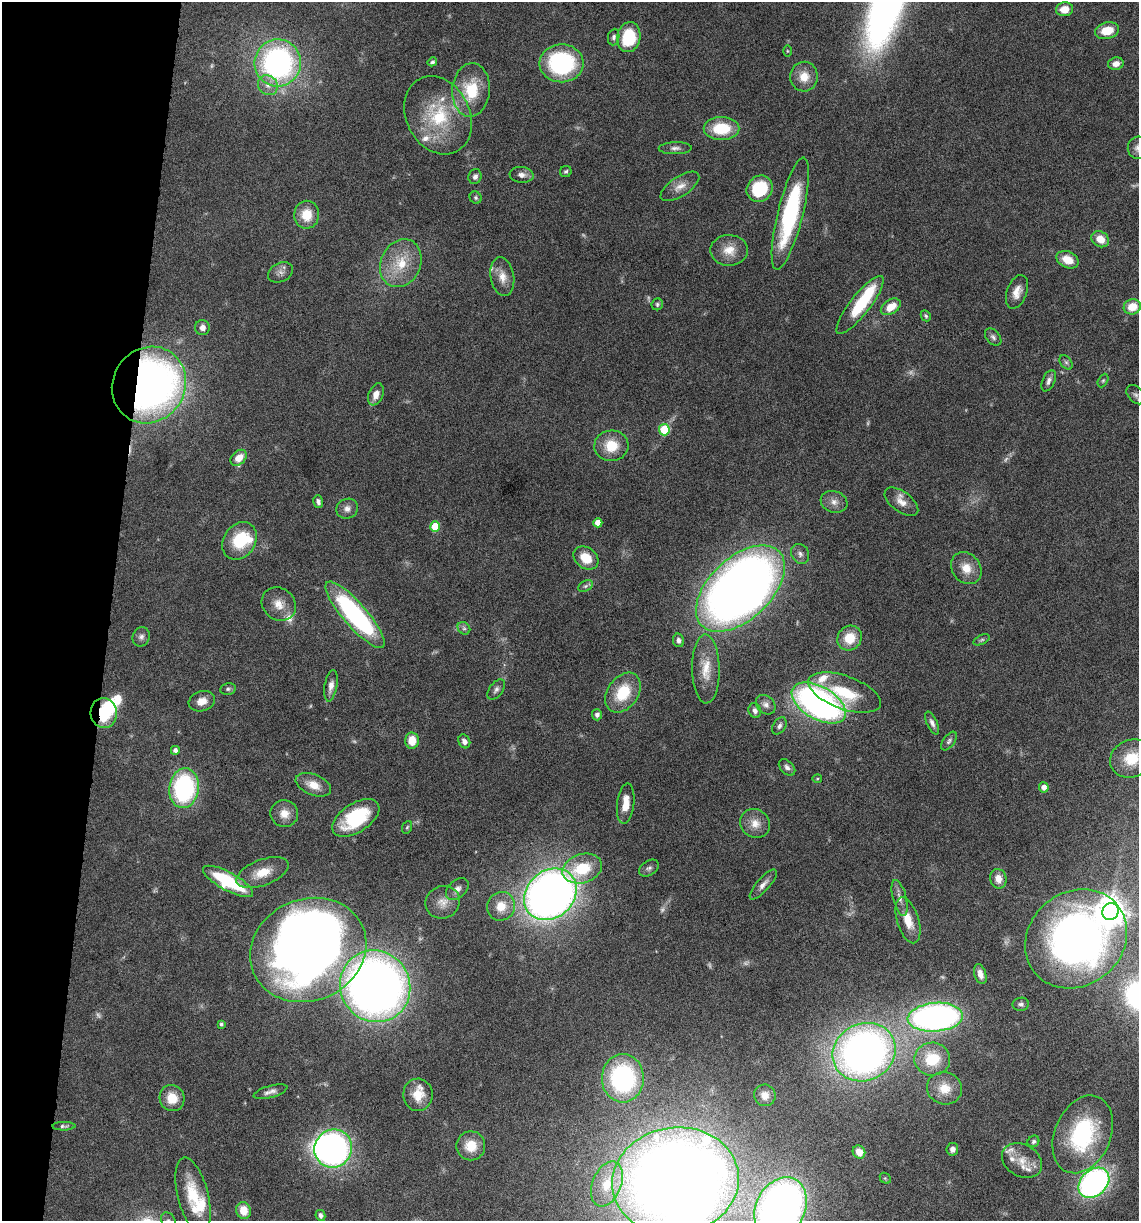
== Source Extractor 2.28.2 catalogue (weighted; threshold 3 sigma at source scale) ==
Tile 9 of 4 x 4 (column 1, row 3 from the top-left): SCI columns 237-1373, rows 1221-2439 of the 4903 x 4881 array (HDU 1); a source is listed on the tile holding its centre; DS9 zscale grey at full resolution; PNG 1141 x 1223 px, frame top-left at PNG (2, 2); each listed source drawn as its Kron ellipse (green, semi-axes under 4 px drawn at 4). Shown black and unused: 10% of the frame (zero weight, under 10 of 20 exposures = <1% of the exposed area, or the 3 px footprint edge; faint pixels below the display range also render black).
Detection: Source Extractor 2.28.2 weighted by HDU 2 'WHT'; one run over the whole footprint, this tile lists its part. Background 0.0404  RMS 0.0025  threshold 0.0103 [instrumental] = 3 sigma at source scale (4.09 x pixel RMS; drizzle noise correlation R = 1.36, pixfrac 0.8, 0.05/0.05 arcsec/px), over >= 5 px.
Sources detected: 173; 14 too faint to see at this stretch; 5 inside a brighter object's white glare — neither listed nor drawn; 14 inside a brighter listed object's ellipse — not listed separately; the other 140 listed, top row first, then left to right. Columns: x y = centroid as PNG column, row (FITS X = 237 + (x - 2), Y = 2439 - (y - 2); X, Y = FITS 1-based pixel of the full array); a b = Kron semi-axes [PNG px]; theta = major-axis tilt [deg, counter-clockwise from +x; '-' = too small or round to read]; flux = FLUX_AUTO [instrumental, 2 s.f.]
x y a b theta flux
1065 9 8 7 - 3.2
1107 31 12 8 13 4.7
614 37 8 5 82 0.66
629 37 15 11 80 11
787 51 6 4 -89 0.28
432 62 5 4 - 0.5
278 63 23 23 - 61
561 63 22 19 1 27
1116 64 8 6 13 1.8
804 77 15 14 - 3.6
268 85 10 9 - 1.7
471 90 27 18 85 10
438 115 41 31 -63 16
721 129 18 11 0 9.2
675 148 16 6 1 1.1
1138 148 11 10 - 1.4
566 171 6 5 - 0.44
522 175 12 8 -5 1.3
475 177 7 6 - 0.86
680 186 22 9 34 2.4
760 189 14 12 48 11
476 198 6 5 - 0.44
790 214 57 12 76 28
306 215 14 12 88 5
1100 239 9 7 -33 3.1
729 250 19 15 -1 3.9
1068 260 11 8 -25 3.7
401 263 25 20 64 8
281 272 13 9 27 1.2
502 277 19 11 -80 2.8
1017 292 17 10 70 2.5
657 304 6 5 - 0.42
860 305 36 10 52 12
891 307 11 7 34 3.8
1132 307 9 7 17 4.2
926 316 6 4 -62 0.44
202 327 7 7 - 1.3
993 337 10 6 -48 0.76
1066 362 8 5 -53 0.59
1103 380 7 4 63 0.36
1049 381 11 6 66 1
149 385 39 36 55 170
376 394 11 7 67 2
1136 395 11 7 -49 0.91
664 430 5 5 - 12
611 446 17 15 4 6.2
239 458 9 6 45 2.9
318 501 6 4 -73 0.82
834 502 14 10 -18 1.9
901 502 19 10 -37 2.5
347 509 11 9 25 1.4
598 523 4 4 - 2.3
435 526 5 5 - 8.4
240 541 20 16 57 10
800 554 10 8 -57 1.1
586 558 13 10 -38 4.8
966 568 17 14 -52 3.6
585 586 8 5 27 0.54
740 589 53 31 43 250
279 604 18 16 -39 3.4
355 615 43 12 -49 44
464 628 7 5 -43 0.57
141 637 10 8 67 1
850 638 13 11 46 5.5
678 640 7 5 -77 0.84
982 640 8 4 26 0.49
706 669 34 13 -89 5.3
331 686 16 6 79 1.8
228 689 8 5 10 0.56
496 690 12 6 54 0.86
844 692 38 16 -20 10
623 693 22 15 55 9.5
202 701 13 10 16 2.2
819 703 30 16 -30 92
766 705 11 8 -43 1.2
755 711 7 6 - 1
104 713 15 13 -84 9.1
597 715 5 5 - 0.86
932 723 12 5 -66 0.96
779 726 9 6 59 0.78
412 741 8 7 - 4.5
464 741 7 5 -61 0.99
949 741 11 5 53 0.73
175 750 4 4 - 1.1
1132 758 22 18 23 7.7
787 767 10 6 -46 0.89
817 779 5 4 - 0.26
313 785 19 10 -22 3.3
1044 787 5 5 - 1.6
184 788 20 14 82 36
626 804 20 8 84 3.3
284 814 14 13 - 2.9
356 818 26 14 33 15
755 823 15 14 - 3
407 827 6 5 - 0.34
649 868 11 7 33 0.86
582 869 20 14 17 10
262 873 27 13 21 4.8
998 879 10 8 -76 2.1
228 881 28 9 -28 16
763 884 19 6 49 1.5
457 889 13 8 42 1.3
550 894 28 23 42 200
900 898 18 6 -75 1.6
443 902 17 16 - 2.8
501 906 14 13 - 4.2
1110 912 9 8 - 360
908 920 24 11 -73 4.5
1076 939 53 46 39 130
308 950 59 51 23 250
980 974 10 6 -74 1.6
375 986 36 34 -55 210
1021 1004 8 6 9 0.74
935 1017 27 14 4 97
221 1024 3 3 - 0.51
864 1052 32 28 27 150
932 1059 18 16 1 8.3
623 1078 24 21 -90 38
944 1088 18 16 -17 4.4
270 1092 17 6 15 1.2
418 1095 16 14 -88 4.4
765 1095 11 10 - 2
172 1098 13 12 - 4.2
64 1126 11 4 1 0.53
1083 1134 40 28 67 25
1033 1141 6 5 - 0.49
471 1146 14 14 - 4.7
333 1148 19 18 - 84
952 1149 6 6 - 1
859 1152 7 6 - 1.8
1022 1160 21 16 -29 3.6
885 1178 6 4 -43 0.33
675 1181 63 53 8 490
1094 1183 17 13 43 72
607 1184 23 14 68 7.2
193 1196 39 15 -76 9
781 1208 32 24 62 180
243 1211 8 7 - 3.9
320 1215 5 5 - 0.82
168 1220 8 6 -58 0.71
Overlapping masked pixels (flux is a lower limit): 2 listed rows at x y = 149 385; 104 713
Isophote crosses this tile's border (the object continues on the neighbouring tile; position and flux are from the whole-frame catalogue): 6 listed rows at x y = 1138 148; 1136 395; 1132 758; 675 1181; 781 1208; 168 1220